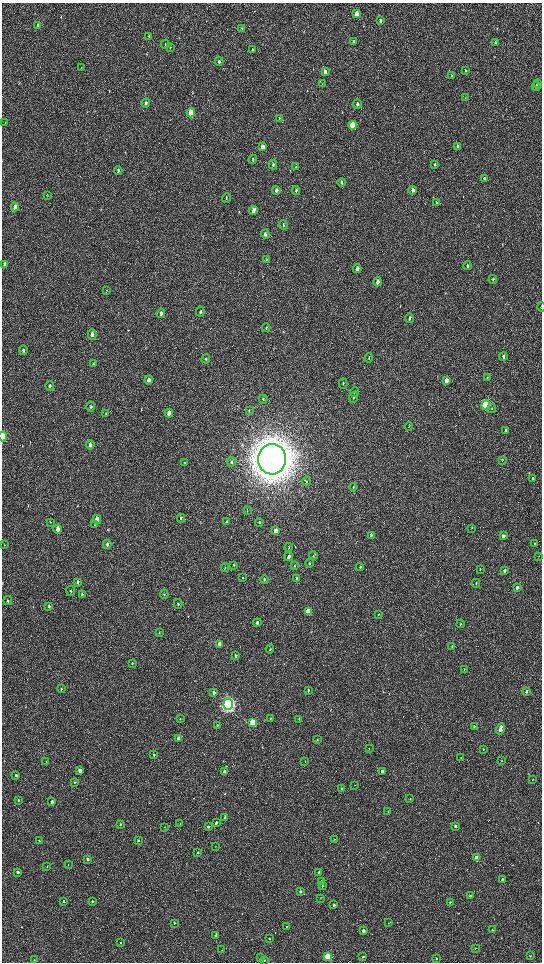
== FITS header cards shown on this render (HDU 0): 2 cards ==
NAXIS1  =                 1080 / length of data axis 1
NAXIS2  =                 1920 / length of data axis 2

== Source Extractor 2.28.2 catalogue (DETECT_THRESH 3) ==
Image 1080 x 1920 px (HDU 0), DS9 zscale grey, zoomed out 1/2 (1 PNG px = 2 x 2 image px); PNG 544 x 964 px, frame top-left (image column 1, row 1919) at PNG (2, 3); each listed source drawn as its Kron ellipse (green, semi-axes under 4 px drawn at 4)
Background 511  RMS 33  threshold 99.2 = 3 sigma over >= 5 px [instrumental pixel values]
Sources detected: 214; all 214 listed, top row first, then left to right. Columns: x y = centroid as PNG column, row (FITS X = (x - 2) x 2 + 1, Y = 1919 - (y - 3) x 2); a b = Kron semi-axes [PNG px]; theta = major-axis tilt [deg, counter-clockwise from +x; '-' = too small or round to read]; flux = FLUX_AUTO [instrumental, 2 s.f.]
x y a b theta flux
357 14 4 3 - 1.4e+05
380 21 3 2 - 1.4e+04
37 25 4 2 - 1.3e+04
242 28 3 2 - 3.3e+03
149 36 3 2 - 3.6e+03
353 41 3 2 - 7.1e+03
495 42 3 2 - 1.3e+04
165 44 4 2 - 3.6e+03
170 48 4 2 - 4.4e+03
253 50 4 3 - 1.0e+04
219 61 4 3 - 1.2e+04
81 68 3 2 - 3.0e+03
465 70 3 2 - 5.4e+03
325 72 4 3 - 4.7e+04
452 76 3 2 - 4.3e+03
322 84 3 2 - 4.0e+03
538 84 4 3 - 7.3e+03
536 86 4 3 - 1.5e+04
465 98 4 2 - 3.1e+03
146 103 4 3 - 1.3e+04
357 104 4 3 - 1.8e+04
191 113 4 3 - 4.0e+05
279 118 3 2 - 2.9e+03
5 123 3 2 - 2.7e+03
352 125 4 3 - 3.4e+05
458 146 4 2 - 2.7e+04
262 147 4 3 - 7.1e+04
253 159 4 3 - 8.9e+03
273 164 5 3 - 8.9e+03
435 164 4 3 - 1.1e+04
296 167 4 3 - 6.6e+03
118 171 4 2 - 7.8e+03
484 178 4 2 - 7.8e+03
342 182 4 3 - 1.0e+04
276 190 4 3 - 2.4e+04
296 190 4 3 - 1.0e+04
413 190 4 3 - 3.2e+04
47 195 3 2 - 2.8e+03
226 198 5 3 - 6.3e+03
436 203 4 2 - 4.6e+03
15 207 4 3 - 6.5e+04
253 210 4 3 - 4.4e+04
283 225 4 3 - 9.0e+03
265 234 4 3 - 1.3e+04
266 259 4 3 - 4.7e+03
5 264 4 3 - 3.7e+04
468 266 4 2 - 1.0e+04
357 269 4 3 - 2.6e+04
493 280 4 3 - 7.4e+03
378 282 4 3 - 3.3e+04
106 290 3 2 - 3.2e+03
541 307 5 1 - 4.9e+03
200 312 5 3 - 1.3e+04
161 313 5 3 - 2.4e+04
410 318 4 3 - 1.2e+04
266 328 4 2 - 4.8e+03
92 334 5 3 - 3.0e+04
23 350 4 3 - 1.1e+04
503 356 4 3 - 1.2e+04
369 358 5 2 - 4.7e+03
206 359 4 3 - 7.4e+03
93 363 3 3 - 4.2e+03
487 377 4 2 - 3.2e+03
149 380 4 3 - 3.5e+04
446 380 4 3 - 7.5e+04
343 384 5 2 - 5.4e+03
50 386 5 3 - 1.1e+04
355 392 5 3 - 6.7e+03
354 398 5 3 - 7.2e+03
263 399 4 3 - 5.7e+03
486 405 4 3 - 9.6e+05
91 407 5 3 - 9.2e+03
492 408 4 3 - 7.1e+03
249 410 3 2 - 3.9e+03
169 413 4 3 - 5.3e+04
106 414 3 3 - 3.7e+03
409 427 4 3 - 4.9e+03
505 431 4 3 - 2.0e+04
3 436 5 2 - 1.7e+05
90 445 4 3 - 3.2e+04
272 459 15 14 - 2.2e+07
502 460 3 2 - 2.6e+03
232 462 4 3 - 9.8e+03
185 463 4 3 - 4.7e+03
533 479 4 2 - 6.7e+03
306 481 4 4 - 8.1e+03
353 487 4 3 - 5.2e+03
247 511 4 2 - 4.2e+03
181 518 4 3 - 8.5e+03
97 519 4 3 - 1.3e+05
50 522 3 3 - 4.2e+03
227 522 3 3 - 8.8e+03
259 522 4 3 - 7.2e+03
95 525 4 3 - 5.1e+03
472 528 3 2 - 2.9e+03
58 529 4 3 - 4.6e+04
275 531 4 3 - 7.0e+04
371 535 4 3 - 1.4e+04
503 536 4 2 - 2.4e+04
107 544 4 3 - 1.4e+04
535 544 4 2 - 7.8e+03
4 545 4 2 - 3.1e+03
289 547 4 3 - 5.1e+03
313 555 4 2 - 4.9e+03
289 556 4 3 - 2.1e+04
539 556 3 2 - 2.4e+03
310 563 4 3 - 6.3e+03
234 565 4 3 - 5.9e+03
295 566 4 3 - 5.5e+03
360 567 4 3 - 9.2e+03
225 568 4 2 - 5.4e+03
480 569 3 2 - 2.8e+03
505 571 4 2 - 1.3e+04
243 578 3 3 - 4.2e+03
297 579 4 3 - 1.4e+04
264 580 4 3 - 1.1e+04
77 582 4 3 - 1.2e+04
476 583 4 3 - 6.9e+03
517 588 3 2 - 1.9e+04
71 591 5 3 - 5.3e+03
82 594 3 3 - 1.2e+04
164 594 4 3 - 6.9e+03
8 600 4 2 - 5.8e+03
178 604 5 3 - 8.0e+03
49 606 4 3 - 1.1e+04
308 611 4 3 - 2.0e+05
378 615 3 3 - 4.7e+03
257 623 4 3 - 1.4e+04
461 624 4 2 - 5.1e+03
159 632 4 3 - 4.3e+03
220 645 4 3 - 9.0e+04
452 646 3 2 - 4.6e+03
270 649 4 3 - 6.8e+03
236 656 4 3 - 1.1e+04
132 663 3 3 - 6.7e+03
464 669 3 2 - 5.4e+03
61 689 3 3 - 3.9e+03
308 690 4 3 - 8.0e+03
526 691 3 2 - 1.2e+04
214 692 4 3 - 1.9e+04
228 704 5 5 - 2.8e+06
270 718 4 3 - 5.8e+03
180 719 3 2 - 4.2e+03
299 719 4 2 - 3.4e+03
253 722 4 3 - 4.5e+05
217 725 3 3 - 6.8e+03
474 726 3 3 - 5.9e+03
500 729 5 2 - 6.9e+04
178 738 3 3 - 3.5e+04
317 740 3 2 - 3.5e+03
369 749 3 2 - 3.2e+03
483 749 3 2 - 3.8e+03
154 755 3 2 - 4.7e+03
461 757 3 2 - 4.1e+03
46 761 2 2 - 2.7e+03
305 761 3 2 - 2.9e+03
501 761 3 2 - 3.3e+03
80 771 3 3 - 4.1e+04
382 771 3 2 - 2.7e+04
224 772 3 3 - 3.4e+04
16 775 4 3 - 1.3e+04
533 779 2 1 - 1.5e+03
75 782 3 3 - 7.2e+03
355 785 3 2 - 2.6e+03
341 789 3 3 - 5.2e+03
410 799 3 2 - 3.9e+03
18 800 4 3 - 1.1e+04
52 802 3 3 - 2.5e+04
388 811 3 2 - 3.3e+03
225 817 3 3 - 1.1e+04
216 823 3 2 - 2.1e+04
120 824 3 3 - 5.5e+03
180 824 3 2 - 3.4e+03
456 826 3 2 - 2.0e+04
164 827 2 2 - 2.5e+03
208 827 3 3 - 1.3e+04
334 839 2 2 - 2.1e+03
39 841 3 2 - 8.3e+03
138 841 3 3 - 8.8e+03
215 846 2 2 - 2.3e+03
198 852 3 3 - 7.2e+03
476 857 3 2 - 9.9e+04
87 859 3 3 - 1.6e+04
68 865 3 2 - 2.9e+03
47 866 2 2 - 2.7e+03
18 872 3 2 - 2.3e+04
319 872 3 2 - 9.3e+03
502 879 3 2 - 7.6e+03
321 881 3 2 - 8.6e+03
322 886 3 2 - 8.0e+03
300 892 3 2 - 1.7e+04
470 896 3 2 - 1.3e+04
320 899 3 2 - 2.5e+03
64 901 3 2 - 1.3e+04
92 901 3 3 - 5.7e+03
451 902 3 3 - 6.2e+03
334 905 3 3 - 1.3e+04
174 923 3 3 - 6.7e+03
388 923 3 2 - 2.9e+03
287 927 3 2 - 6.0e+03
492 930 3 3 - 4.3e+03
363 931 3 2 - 2.8e+04
216 936 3 3 - 6.3e+04
269 939 3 2 - 6.0e+03
120 943 3 2 - 4.6e+03
475 948 4 2 - 3.2e+03
222 950 2 2 - 2.6e+03
530 956 3 2 - 4.9e+03
328 957 3 3 - 4.2e+05
363 957 3 3 - 8.3e+03
261 958 3 3 - 4.2e+03
437 959 3 3 - 6.7e+03
34 960 3 2 - 3.6e+03
264 960 3 2 - 8.7e+03
At the frame edge (FLAGS 8, measured only in part): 2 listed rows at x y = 541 307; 3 436